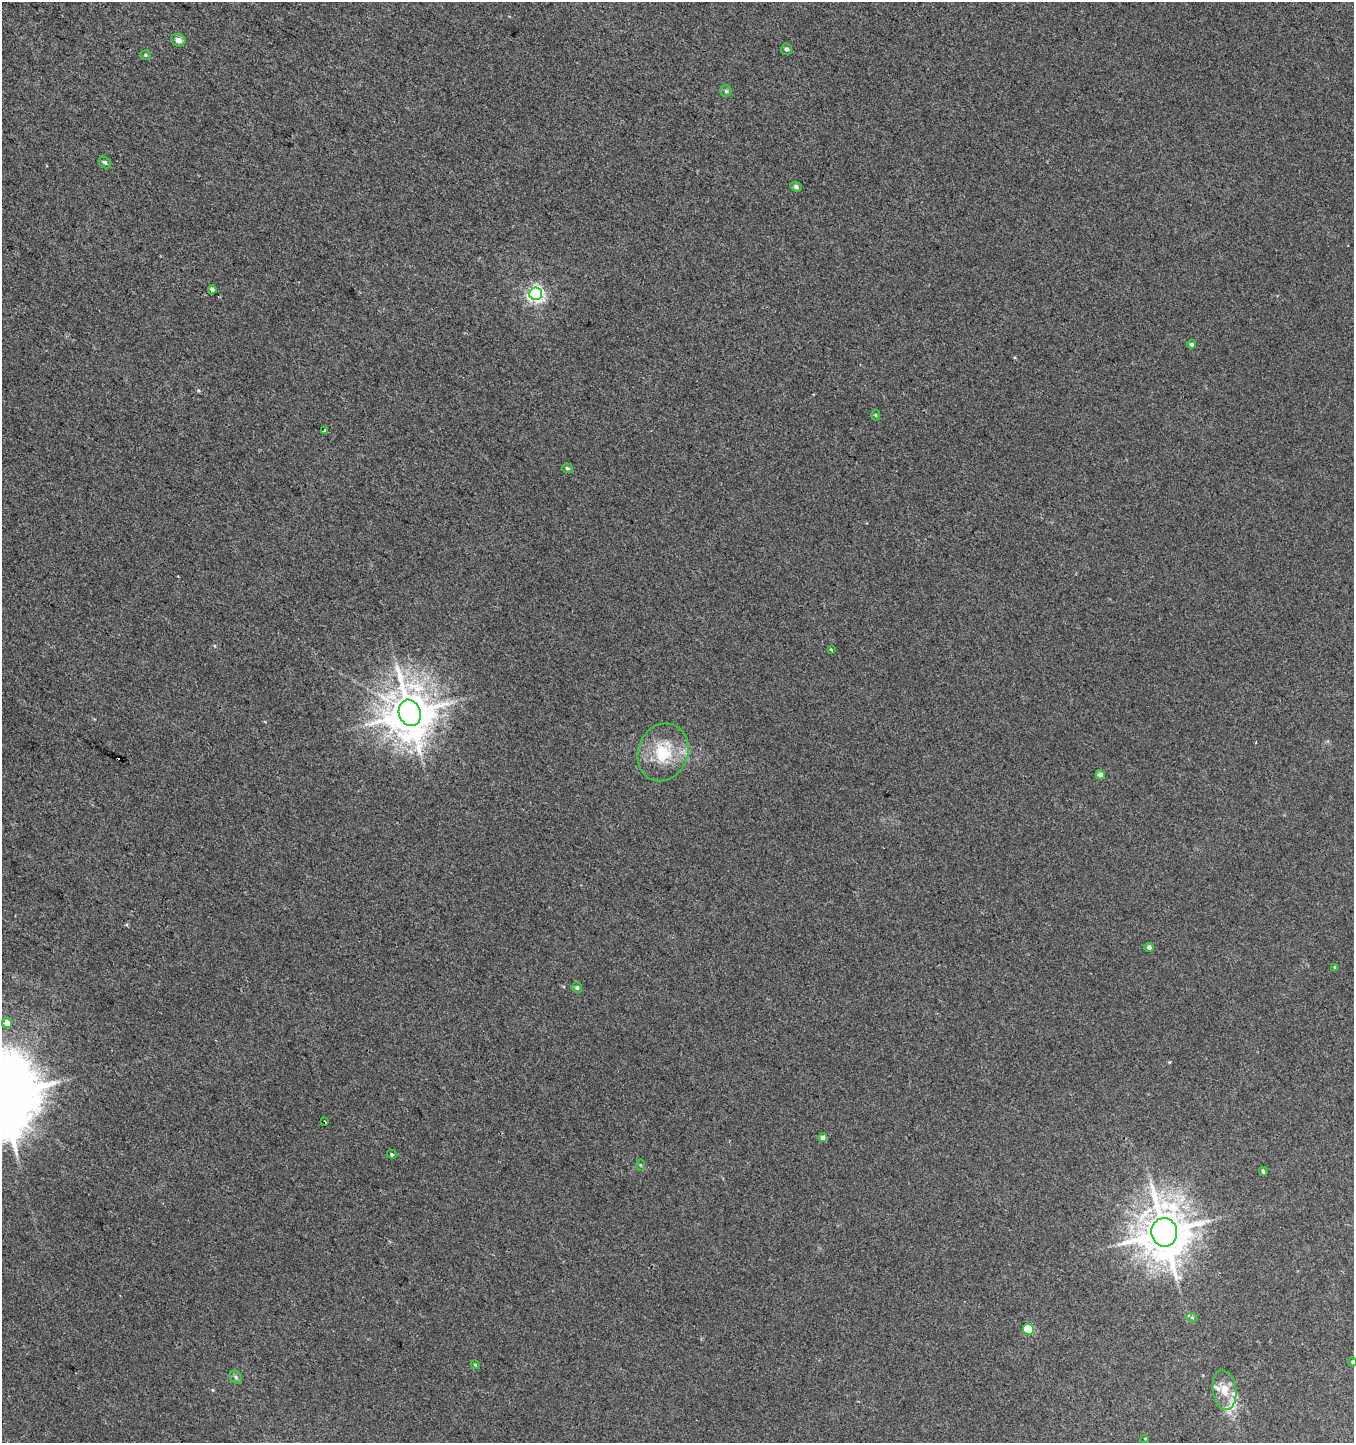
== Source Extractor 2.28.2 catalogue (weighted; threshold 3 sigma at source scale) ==
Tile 11 of 4 x 4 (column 3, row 3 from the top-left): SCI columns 2967-4318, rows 1443-2883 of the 5867 x 5772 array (HDU 1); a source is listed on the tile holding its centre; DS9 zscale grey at full resolution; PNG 1356 x 1445 px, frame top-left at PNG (2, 2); each listed source drawn as its Kron ellipse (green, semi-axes under 4 px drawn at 4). Shown black and unused: <1% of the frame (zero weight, under 2 of 3 exposures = <1% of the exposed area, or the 3 px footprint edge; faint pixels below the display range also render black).
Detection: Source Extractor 2.28.2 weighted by HDU 2 'WHT'; one run over the whole footprint, this tile lists its part. Background 0.00459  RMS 0.0059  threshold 0.0265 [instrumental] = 3 sigma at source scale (4.5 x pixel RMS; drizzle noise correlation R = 1.50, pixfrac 1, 0.0396/0.0396 arcsec/px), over >= 5 px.
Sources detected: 40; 1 inside a brighter object's white glare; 3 cosmic-ray / hot-pixel residue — neither listed nor drawn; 3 inside a brighter listed object's ellipse — not listed separately; the other 33 listed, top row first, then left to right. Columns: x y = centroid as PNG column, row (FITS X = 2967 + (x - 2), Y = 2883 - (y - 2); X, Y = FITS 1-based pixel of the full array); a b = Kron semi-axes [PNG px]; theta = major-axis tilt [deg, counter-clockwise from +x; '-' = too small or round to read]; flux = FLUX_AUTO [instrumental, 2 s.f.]
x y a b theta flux
178 40 7 6 - 3.1
786 49 6 5 - 1.5
146 55 5 4 - 0.8
726 91 6 5 - 1.1
105 162 7 5 -43 1.2
796 187 5 5 - 1.3
212 290 4 4 - 1.8
536 294 6 6 - 180
1191 344 4 4 - 1.5
876 415 5 3 - 0.6
324 430 3 2 - 0.82
567 468 5 4 - 1.1
831 650 3 3 - 1.7
410 713 13 10 -70 2100
663 752 29 25 69 26
1100 775 5 4 - 3.9
1149 947 4 4 - 2.1
1335 967 3 3 - 0.64
577 988 5 5 - 1.2
7 1023 5 5 - 5
325 1121 3 2 - 0.5
823 1138 4 4 - 3.4
392 1154 5 3 - 0.85
640 1165 5 3 - 0.58
1263 1171 4 3 - 1.7
1164 1232 14 13 - 2500
1192 1318 6 3 -21 0.8
1028 1329 5 5 - 27
1352 1362 5 3 - 0.56
475 1365 4 4 - 0.68
236 1377 7 5 -47 1.3
1224 1390 20 12 -83 9.2
1145 1438 3 3 - 0.51